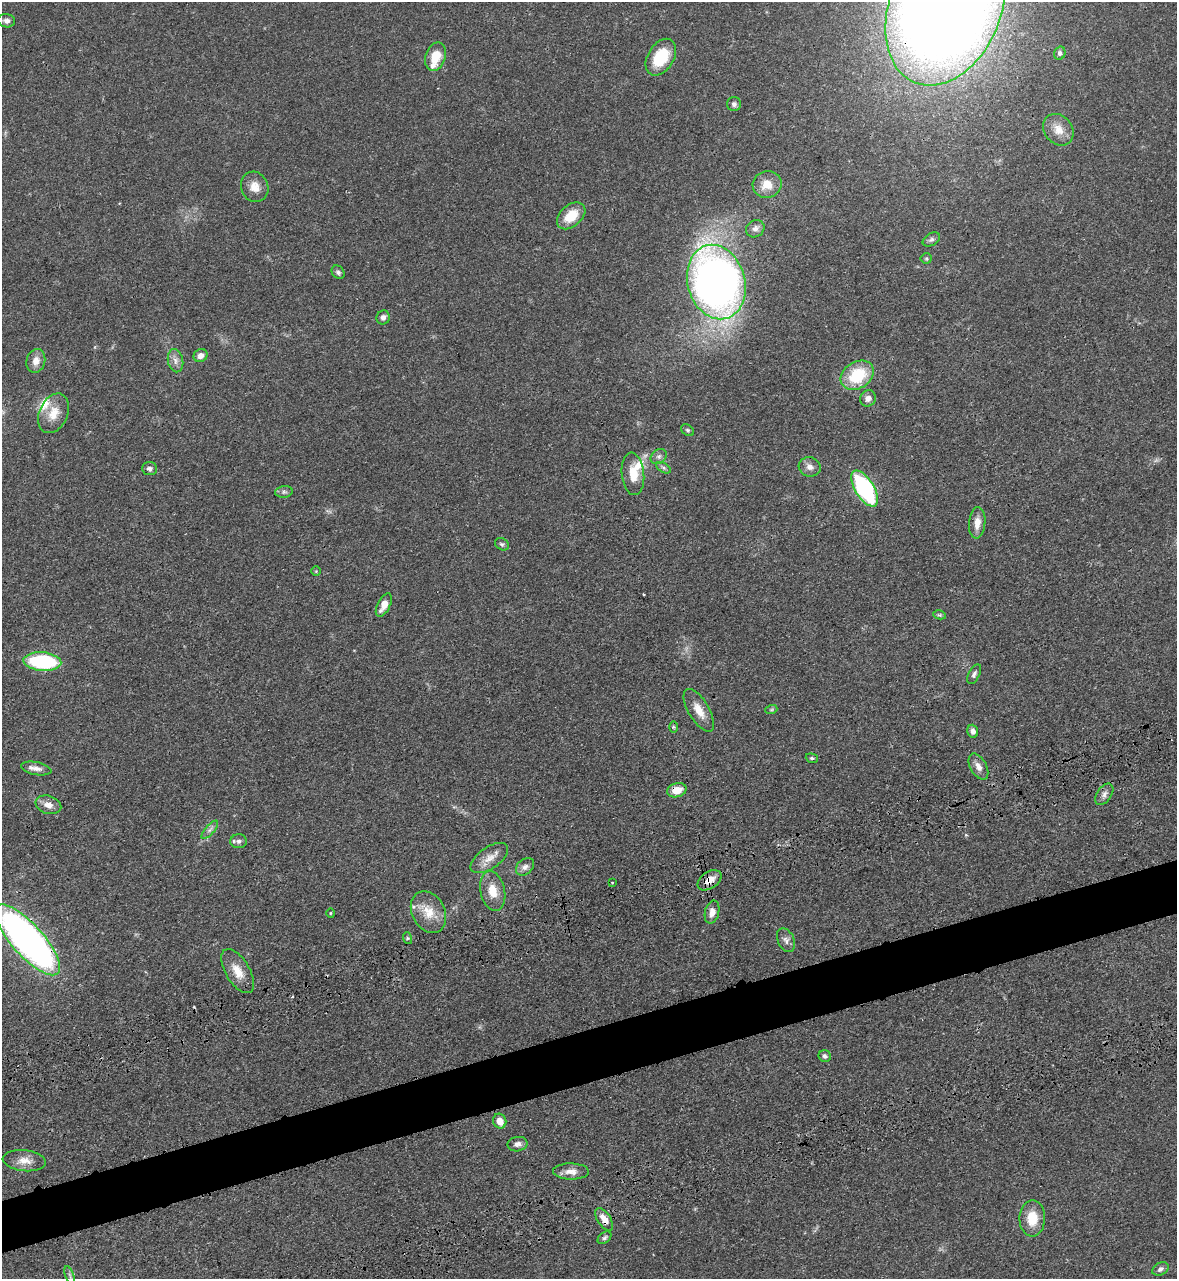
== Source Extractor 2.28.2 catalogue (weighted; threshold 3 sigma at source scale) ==
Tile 7 of 4 x 4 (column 3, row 2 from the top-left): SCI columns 2780-3954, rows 2728-4004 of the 5334 x 5453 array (HDU 1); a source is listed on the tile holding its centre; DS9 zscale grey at full resolution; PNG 1179 x 1281 px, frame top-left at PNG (2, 2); each listed source drawn as its Kron ellipse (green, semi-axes under 4 px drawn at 4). Shown black and unused: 4% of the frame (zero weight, under 3 of 4 exposures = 11% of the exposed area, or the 3 px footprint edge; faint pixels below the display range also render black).
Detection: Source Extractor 2.28.2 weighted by HDU 2 'WHT'; one run over the whole footprint, this tile lists its part. Background 0.0519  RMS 0.0042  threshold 0.0187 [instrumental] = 3 sigma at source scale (4.5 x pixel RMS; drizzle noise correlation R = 1.50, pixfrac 1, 0.05/0.05 arcsec/px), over >= 5 px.
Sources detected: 75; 1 cosmic-ray / hot-pixel residue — neither listed nor drawn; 3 inside a brighter listed object's ellipse — not listed separately; the other 71 listed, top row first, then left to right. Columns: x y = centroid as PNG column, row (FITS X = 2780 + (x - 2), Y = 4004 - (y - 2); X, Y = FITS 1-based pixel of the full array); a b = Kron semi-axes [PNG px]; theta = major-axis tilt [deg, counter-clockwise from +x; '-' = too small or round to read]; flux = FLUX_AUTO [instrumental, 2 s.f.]
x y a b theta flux
945 8 81 55 67 930
7 21 8 6 -8 1.8
1060 53 7 5 67 0.97
435 57 14 10 72 7.9
661 57 20 13 58 15
734 104 7 7 - 1.2
1058 130 17 14 -50 5.4
767 184 14 13 - 6.2
255 187 15 13 -65 4.6
571 216 16 10 41 8.8
755 229 9 8 - 2
931 239 9 6 30 1.1
926 258 5 5 - 0.55
338 272 7 6 - 0.98
716 282 38 28 -74 280
383 318 7 6 - 1.7
201 355 7 6 - 2.8
36 361 12 9 74 3.6
175 361 12 7 -78 2.3
857 375 18 13 33 17
868 398 8 7 - 1.8
54 413 21 14 66 6.8
688 430 7 5 -40 0.72
659 456 9 7 37 1.4
810 467 11 9 -17 2.3
664 468 8 4 -31 0.91
149 469 7 6 - 1.3
633 474 21 11 -84 7.9
865 489 20 9 -59 53
284 492 9 5 7 1
977 523 15 8 85 4
502 544 7 5 -30 0.9
316 571 5 5 - 0.44
384 605 12 6 63 4.5
940 615 6 4 -9 0.6
42 662 19 9 -4 36
974 674 11 5 63 1.2
699 710 24 10 -59 5.8
771 710 6 4 18 0.57
673 727 6 4 -89 0.55
973 731 6 5 - 1.9
812 758 6 4 -20 0.62
978 767 14 8 -60 2.9
36 768 15 6 -10 2.5
677 790 10 7 15 5.7
1104 794 12 7 56 1.8
48 805 13 9 -17 3.2
210 830 11 4 48 1.5
239 841 8 7 - 1.3
489 858 21 10 35 5
525 867 10 7 42 1.8
709 880 13 8 35 4.6
612 882 3 2 - 0.31
493 891 20 12 -78 7.1
428 912 22 16 -62 8
712 912 11 7 77 3.2
330 913 5 3 - 0.36
407 938 6 4 -72 0.57
27 940 45 16 -48 200
786 940 12 8 -64 1.9
238 971 24 12 -59 6.3
825 1056 6 6 - 0.99
500 1121 7 6 - 4.1
517 1144 10 7 11 1.9
24 1161 22 10 -6 4.5
571 1171 18 8 0 3.6
1032 1218 18 12 89 8.3
604 1219 13 6 -56 4
605 1238 8 5 40 0.84
1160 1269 9 6 29 1.3
70 1275 10 3 -69 0.76
Overlapping masked pixels (flux is a lower limit): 5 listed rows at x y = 945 8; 677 790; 709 880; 27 940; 604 1219
Isophote crosses this tile's border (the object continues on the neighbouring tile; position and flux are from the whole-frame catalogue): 2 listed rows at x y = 945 8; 27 940